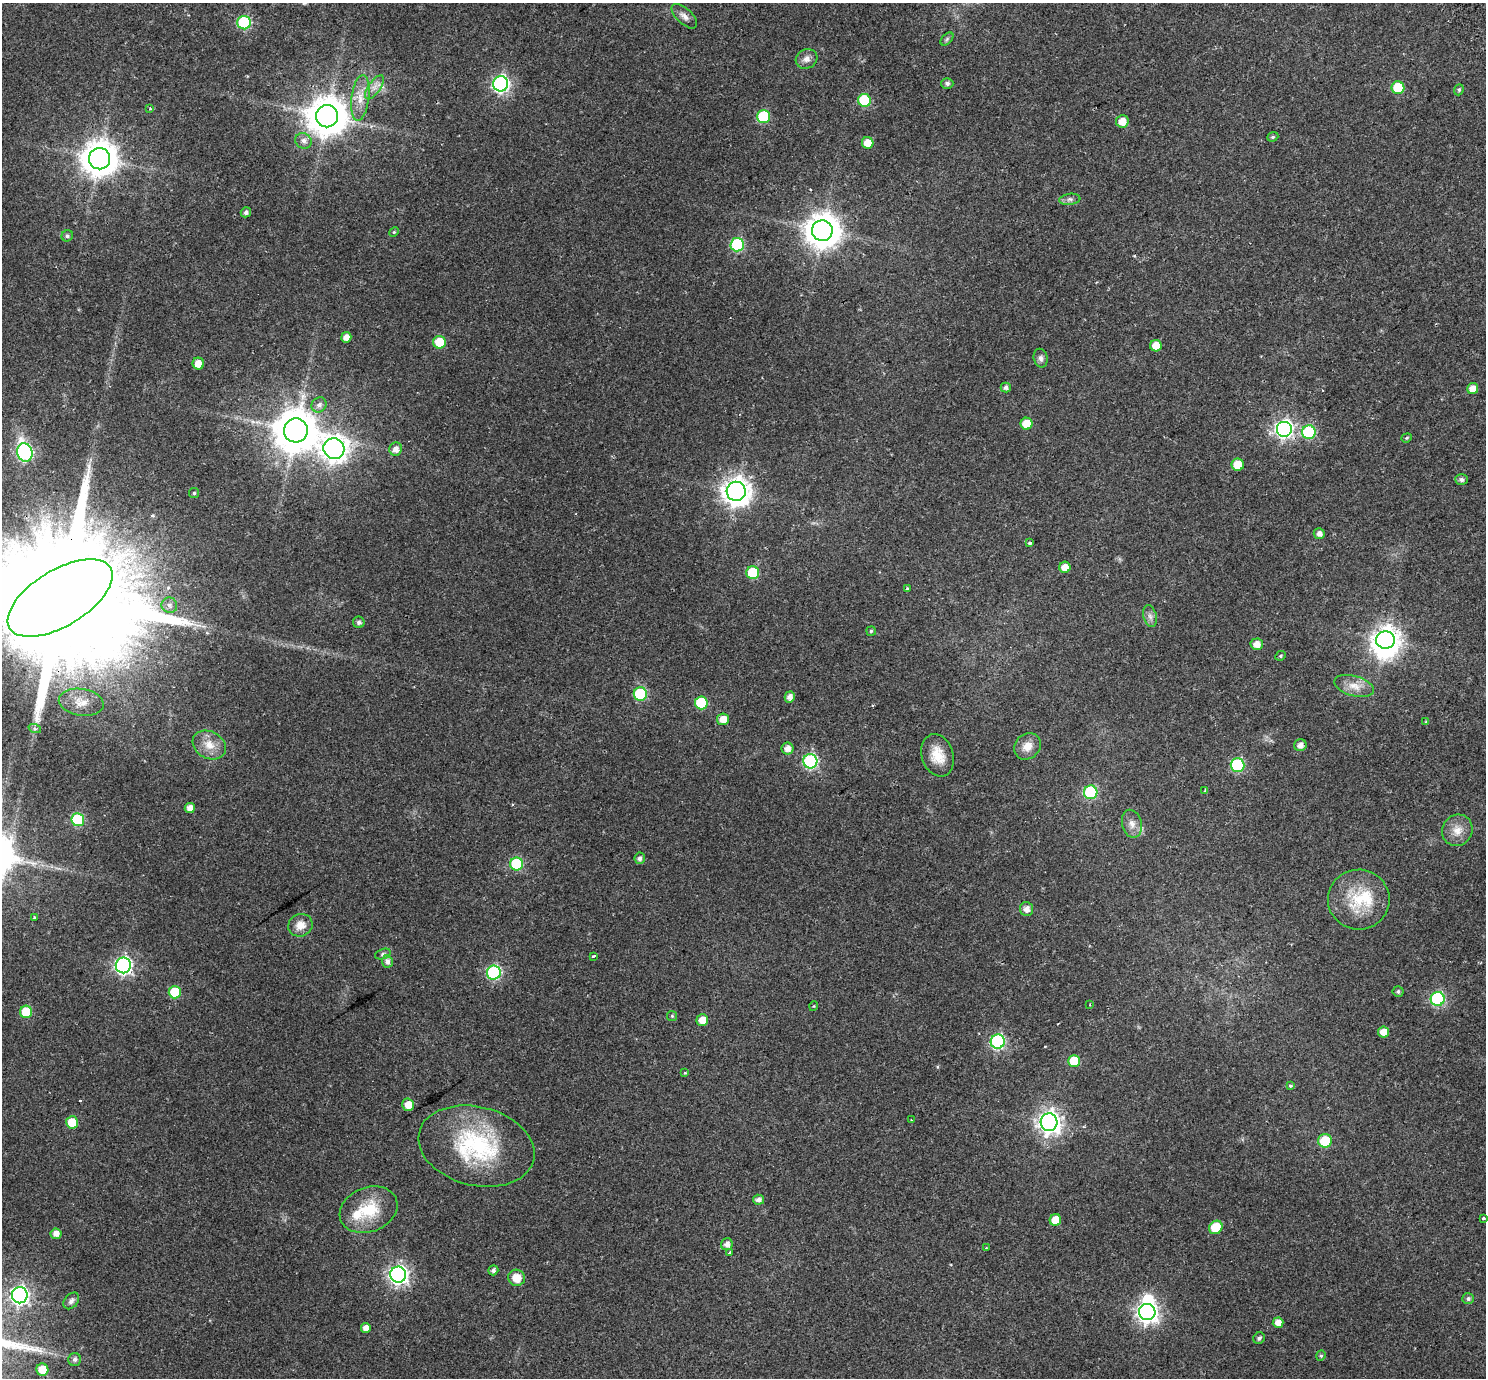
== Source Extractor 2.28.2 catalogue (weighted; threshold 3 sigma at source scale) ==
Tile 10 of 4 x 4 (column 2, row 3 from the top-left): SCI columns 1552-3035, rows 1599-2974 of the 6075 x 6008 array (HDU 1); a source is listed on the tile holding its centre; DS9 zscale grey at full resolution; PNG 1488 x 1380 px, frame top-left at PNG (2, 3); each listed source drawn as its Kron ellipse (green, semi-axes under 4 px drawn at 4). Shown black and unused: <1% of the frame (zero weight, under 2 of 3 exposures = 5% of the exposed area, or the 3 px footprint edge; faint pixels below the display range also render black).
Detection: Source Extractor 2.28.2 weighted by HDU 2 'WHT'; one run over the whole footprint, this tile lists its part. Background 0.0554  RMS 0.0045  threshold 0.0201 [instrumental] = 3 sigma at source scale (4.5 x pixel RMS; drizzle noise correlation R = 1.50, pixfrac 1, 0.0396/0.0396 arcsec/px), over >= 5 px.
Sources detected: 138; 2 inside a brighter object's white glare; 3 cosmic-ray / hot-pixel residue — neither listed nor drawn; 2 inside a brighter listed object's ellipse — not listed separately; the other 131 listed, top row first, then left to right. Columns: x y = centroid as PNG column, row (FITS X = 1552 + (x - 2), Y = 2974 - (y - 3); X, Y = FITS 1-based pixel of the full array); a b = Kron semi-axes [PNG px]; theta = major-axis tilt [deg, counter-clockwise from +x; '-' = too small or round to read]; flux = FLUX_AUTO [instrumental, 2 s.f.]
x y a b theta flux
684 16 16 7 -43 2.4
244 23 7 6 - 43
947 39 8 4 46 0.75
806 59 11 9 26 2.4
947 83 6 5 - 1.2
501 84 8 7 - 110
374 87 14 6 55 2.4
1398 88 6 6 - 16
1459 90 6 4 69 0.67
360 98 23 8 83 5.6
864 100 6 6 - 28
150 109 4 3 - 0.42
327 116 11 11 - 1100
763 116 6 6 - 30
1122 121 6 6 - 4.5
1273 137 6 4 21 0.61
304 141 8 7 - 2
868 143 6 5 - 5.4
100 159 10 10 - 830
1070 199 10 5 6 1.3
246 212 5 5 - 1.1
822 231 10 10 - 800
394 232 5 4 - 0.47
67 236 6 5 - 0.88
737 245 7 6 - 45
346 337 5 5 - 3.3
439 342 6 6 - 10
1156 346 6 5 - 5.7
1041 358 9 7 -77 1.4
198 363 6 5 - 4.4
1006 387 5 5 - 1.2
1473 389 5 5 - 3.9
319 405 8 7 - 1.9
1027 424 6 6 - 7.7
1284 429 8 8 - 130
296 430 12 12 - 1400
1309 432 7 7 - 36
1407 438 5 4 - 0.54
334 449 10 10 - 360
396 449 7 6 - 2.5
25 452 9 7 -75 70
1238 465 6 6 - 9.5
1461 480 6 5 - 1.3
736 491 9 9 - 450
194 493 5 5 - 0.64
1319 534 5 5 - 2.1
1030 543 4 3 - 0.64
1065 567 5 5 - 4
753 573 6 6 - 19
907 589 3 3 - 1.1
60 598 59 28 31 28000
169 605 8 7 - 1.6
1150 616 11 6 -74 1.7
359 622 6 5 - 1.3
871 631 5 4 - 0.66
1385 640 9 8 - 410
1257 644 6 6 - 3.4
1281 656 5 4 - 0.52
1354 686 20 10 -16 4.9
640 694 6 6 - 36
790 697 5 5 - 2.4
81 702 22 13 -8 6.5
701 703 6 6 - 22
723 719 6 6 - 3.9
1426 722 3 3 - 0.43
35 729 6 4 -19 0.73
209 745 17 13 -28 6
1300 745 6 6 - 2.3
1027 746 14 12 46 4.3
787 749 6 6 - 2.7
938 755 22 15 -72 7.9
810 761 7 7 - 69
1238 765 7 7 - 39
1205 790 3 3 - 0.4
1091 792 7 7 - 39
190 808 5 5 - 3
78 820 6 6 - 33
1132 824 14 9 -75 3.1
1457 830 16 15 - 5.2
640 858 5 5 - 1.4
517 864 6 6 - 28
1359 900 31 30 - 18
1027 909 7 6 - 2.4
34 918 3 3 - 0.51
300 925 12 11 - 4
383 954 8 5 16 0.9
593 956 4 3 - 1.6
387 961 6 5 - 1.7
123 965 8 7 - 130
494 973 7 7 - 57
175 992 6 6 - 13
1398 992 5 5 - 0.81
1438 999 7 7 - 56
1090 1005 2 2 - 0.46
814 1006 5 3 - 0.31
26 1012 6 6 - 13
672 1016 5 5 - 0.52
702 1020 6 5 - 4.1
1383 1032 5 5 - 3.6
998 1042 7 7 - 69
1074 1061 6 6 - 9.6
685 1073 3 3 - 0.35
1290 1086 3 3 - 1.5
408 1105 6 6 - 4.2
911 1120 3 3 - 0.27
72 1122 6 6 - 9.7
1049 1122 9 8 - 270
1325 1141 7 6 - 12
476 1146 59 39 -14 48
758 1200 5 5 - 1.6
369 1210 30 22 21 16
1483 1218 3 3 - 1
1055 1220 6 5 - 6.5
1216 1227 7 6 - 12
56 1234 5 5 - 3
727 1244 6 6 - 2.3
986 1248 3 3 - 0.33
730 1252 3 3 - 1.3
493 1270 5 5 - 1.3
398 1275 8 8 - 170
516 1278 8 8 - 5.9
20 1295 8 8 - 140
1468 1299 6 5 - 1.1
71 1301 9 6 50 1.5
1147 1312 8 8 - 210
1278 1323 5 5 - 3.3
366 1328 5 4 - 2.6
1259 1338 6 5 - 1.1
1321 1356 5 4 - 0.6
75 1359 6 6 - 1.4
42 1370 6 6 - 6.9
Overlapping masked pixels (flux is a lower limit): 2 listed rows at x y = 1284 429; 60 598
Isophote crosses this tile's border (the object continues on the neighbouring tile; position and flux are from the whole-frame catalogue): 1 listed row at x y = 60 598